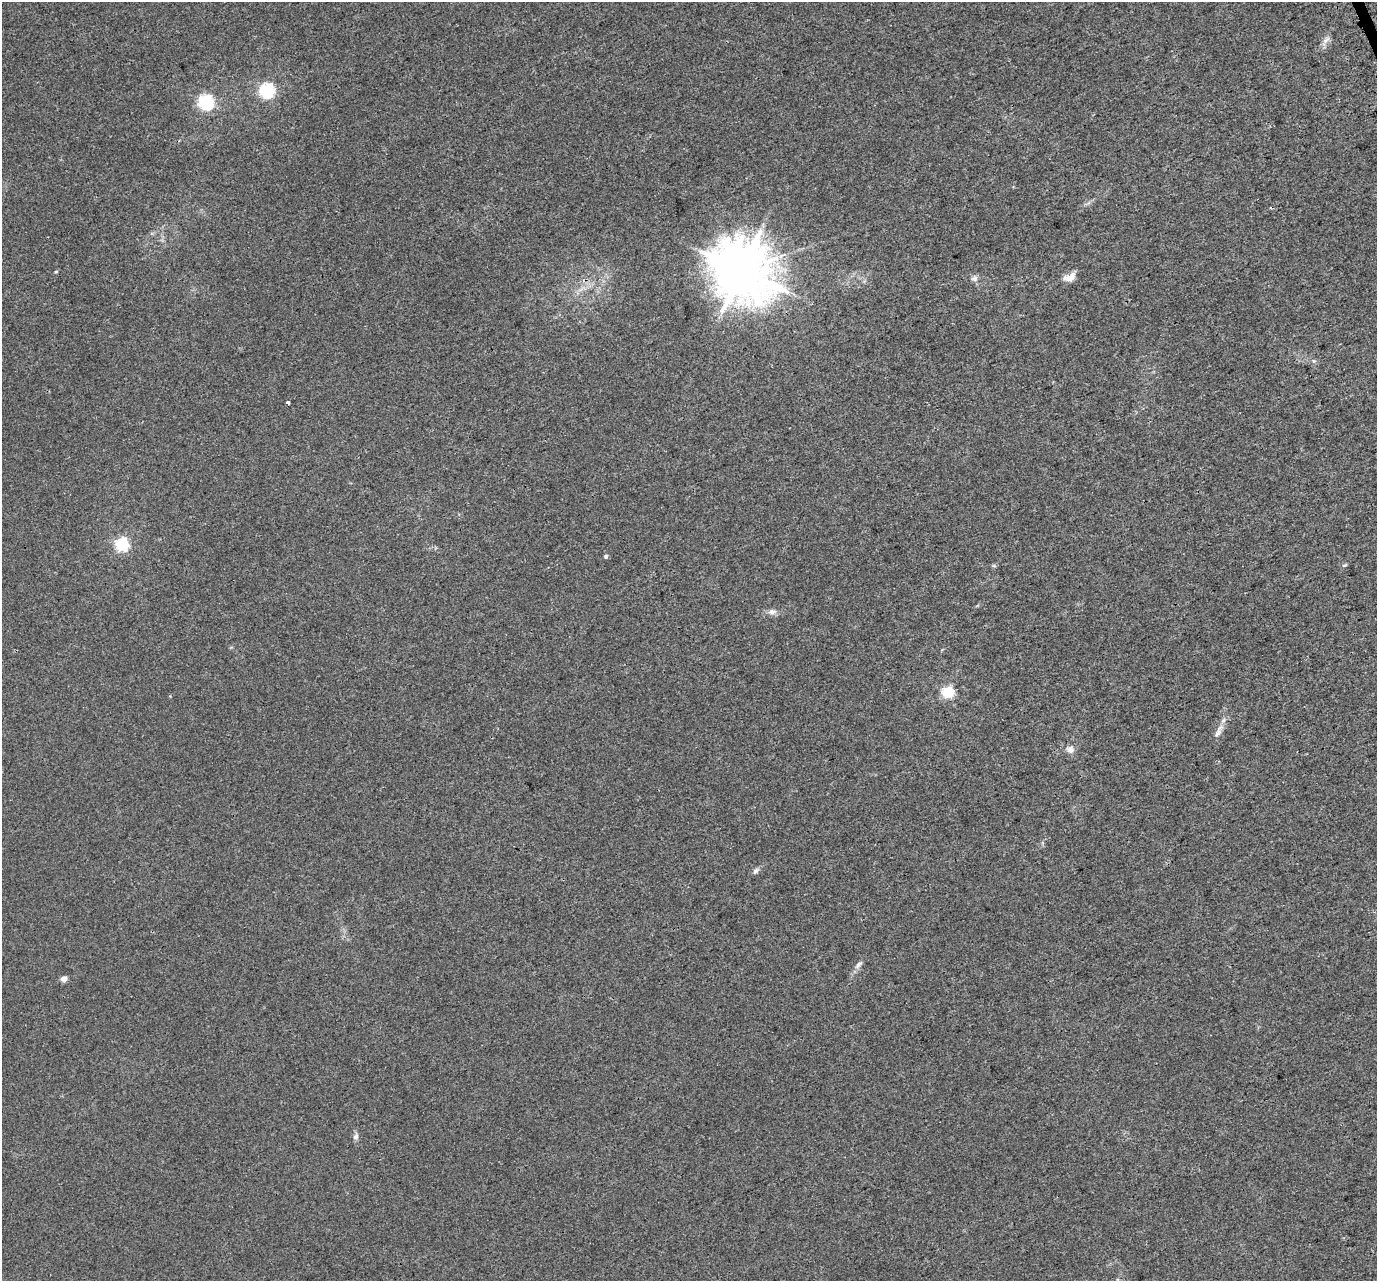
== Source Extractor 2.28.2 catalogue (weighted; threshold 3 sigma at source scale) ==
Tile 10 of 4 x 4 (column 2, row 3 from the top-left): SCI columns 1451-2825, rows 1442-2720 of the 5654 x 5495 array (HDU 1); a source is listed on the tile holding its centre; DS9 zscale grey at full resolution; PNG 1379 x 1283 px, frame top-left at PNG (2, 2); no overlay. Shown black and unused: <1% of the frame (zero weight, under 3 of 4 exposures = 6% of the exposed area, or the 3 px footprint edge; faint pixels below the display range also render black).
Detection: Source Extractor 2.28.2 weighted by HDU 2 'WHT'; one run over the whole footprint, this tile lists its part. Background 0.00395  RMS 0.0025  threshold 0.0112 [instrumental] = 3 sigma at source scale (4.5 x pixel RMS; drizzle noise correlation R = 1.50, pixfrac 1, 0.0396/0.0396 arcsec/px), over >= 5 px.
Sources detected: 20; all 20 listed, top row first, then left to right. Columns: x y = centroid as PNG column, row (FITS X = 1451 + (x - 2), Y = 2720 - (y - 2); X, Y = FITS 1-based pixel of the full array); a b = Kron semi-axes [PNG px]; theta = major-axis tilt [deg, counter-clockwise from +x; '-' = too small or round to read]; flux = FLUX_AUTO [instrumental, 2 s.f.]
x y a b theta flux
1325 41 15 6 50 1.2
267 90 6 6 - 47
206 102 6 6 - 54
741 271 18 16 -43 1300
56 272 5 3 - 0.23
1069 277 18 9 19 2.1
974 278 9 8 - 0.95
1314 361 6 4 -44 0.38
288 402 4 3 - 1.5
122 544 6 6 - 36
606 556 5 5 - 0.45
1344 565 7 3 9 0.3
772 612 11 7 7 1.2
948 692 6 5 - 28
1218 733 15 7 59 1.5
1070 749 10 9 - 1.3
755 871 8 6 57 0.71
859 964 12 6 50 1
64 979 5 4 - 2.4
356 1136 9 7 63 0.78